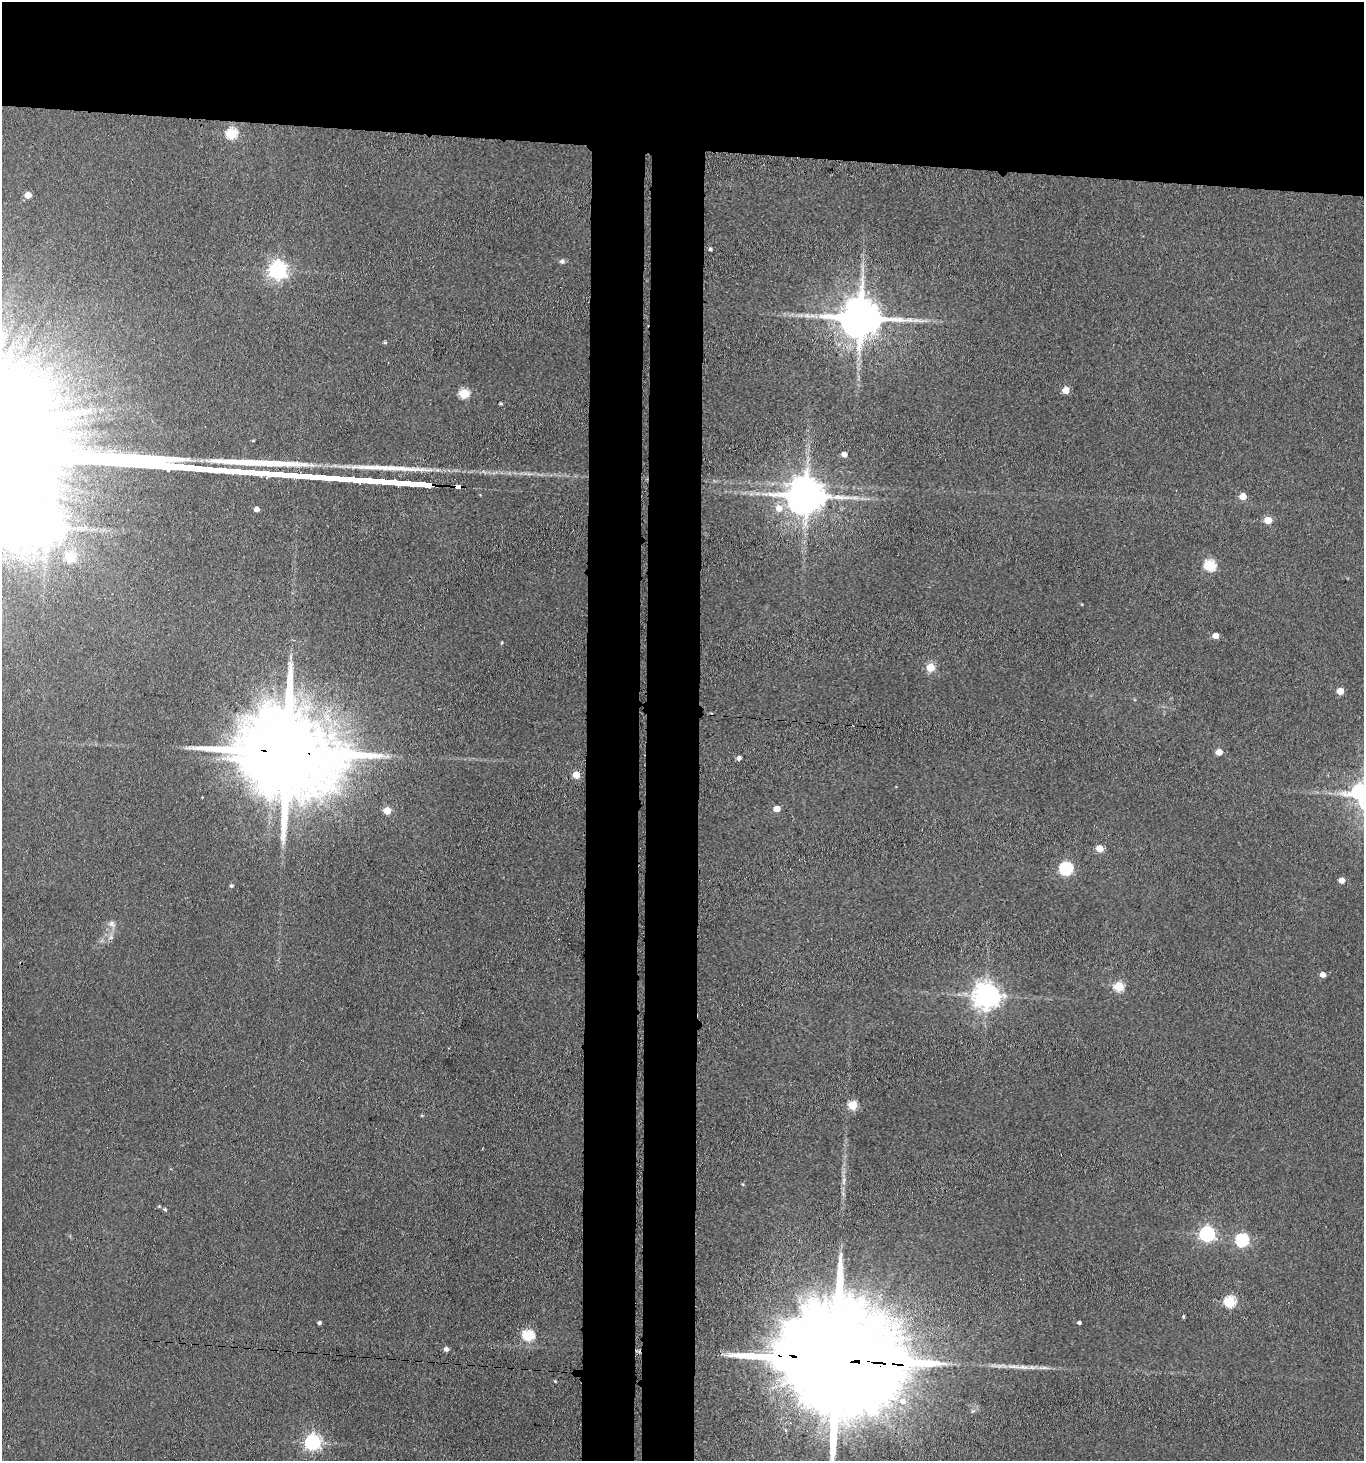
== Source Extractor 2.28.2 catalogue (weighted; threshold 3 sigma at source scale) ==
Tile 2 of 3 x 3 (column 2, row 1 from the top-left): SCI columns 1582-2943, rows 2925-4383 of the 4467 x 4388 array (HDU 1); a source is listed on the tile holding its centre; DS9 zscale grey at full resolution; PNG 1366 x 1463 px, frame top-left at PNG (2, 2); no overlay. Shown black and unused: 17% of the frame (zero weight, under 3 of 4 exposures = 5% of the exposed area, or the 3 px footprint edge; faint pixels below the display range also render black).
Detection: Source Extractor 2.28.2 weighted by HDU 2 'WHT'; one run over the whole footprint, this tile lists its part. Background 0.0656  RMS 0.0068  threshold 0.0304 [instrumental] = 3 sigma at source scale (4.5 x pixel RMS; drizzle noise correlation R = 1.50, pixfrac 1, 0.05/0.05 arcsec/px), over >= 5 px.
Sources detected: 63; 4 inside a brighter object's white glare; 1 long thin detection or spike segment (spike, bleed or trail) — not listed; the other 58 listed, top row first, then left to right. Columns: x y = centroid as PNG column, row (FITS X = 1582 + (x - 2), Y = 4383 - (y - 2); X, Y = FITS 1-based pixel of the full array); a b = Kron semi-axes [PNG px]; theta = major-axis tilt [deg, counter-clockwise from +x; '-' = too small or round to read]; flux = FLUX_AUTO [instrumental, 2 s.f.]
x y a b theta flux
231 133 6 5 - 63
28 195 5 5 - 9.9
710 249 3 3 - 1.4
562 261 7 6 - 1.8
278 270 7 7 - 330
863 270 7 4 -71 1.9
807 315 11 6 -4 3.5
860 318 13 11 -1 3000
385 342 4 3 - 0.97
42 374 12 6 68 4.7
1066 390 5 5 - 14
464 393 5 5 - 42
500 403 3 3 - 1.1
844 454 5 4 - 4.7
458 486 5 4 - 30
806 496 12 10 -4 2300
1243 496 5 5 - 11
779 508 9 9 - 7
257 509 4 4 - 3.9
1268 520 5 5 - 16
70 557 5 5 - 41
1210 565 6 5 - 68
1215 636 5 4 - 8.2
930 667 5 5 - 27
1340 691 5 5 - 12
286 752 35 21 -8 18000
1219 752 5 4 - 11
739 758 4 4 - 2.5
576 775 5 5 - 16
1359 791 10 8 21 91
777 809 5 4 - 8.1
387 811 5 5 - 18
1100 848 5 5 - 16
1066 869 6 6 - 110
1341 880 5 4 - 6.5
231 886 5 4 - 1.3
112 924 10 9 - 3.4
111 937 7 6 - 2.2
1323 975 4 4 - 5.6
1119 986 5 5 - 40
987 996 8 8 - 870
853 1105 5 5 - 39
422 1115 4 4 - 0.8
844 1181 13 5 90 3.1
159 1206 4 4 - 0.81
165 1209 5 4 - 1.3
1207 1234 6 6 - 190
1242 1240 6 6 - 100
1230 1302 6 5 - 64
1183 1316 3 3 - 0.83
319 1323 4 3 - 1.6
1079 1323 4 3 - 1.9
528 1335 6 5 - 66
446 1349 5 4 - 3
829 1359 53 26 -4 40000
555 1381 3 3 - 0.65
903 1401 10 8 -23 6.5
312 1442 7 6 - 200
Overlapping masked pixels (flux is a lower limit): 3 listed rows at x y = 458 486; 286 752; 829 1359
Isophote crosses this tile's border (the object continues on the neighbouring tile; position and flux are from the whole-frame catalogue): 2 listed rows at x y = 1359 791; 829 1359